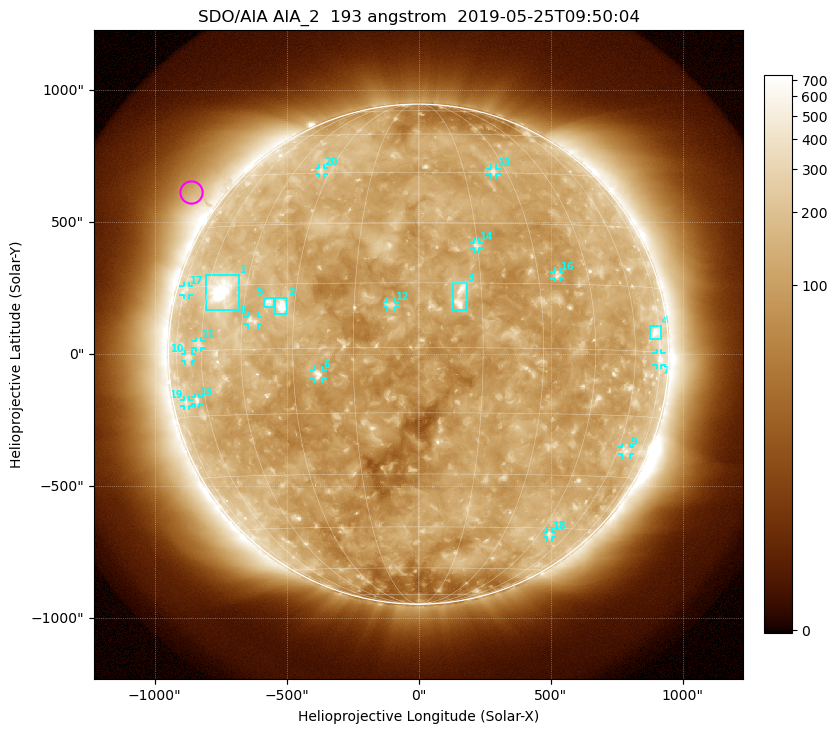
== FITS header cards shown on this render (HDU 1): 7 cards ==
TELESCOP= 'SDO/AIA'
INSTRUME= 'AIA_2'
WAVELNTH=                  193
WAVEUNIT= 'angstrom'
DATE-OBS= '2019-05-25T09:50:04.85'
CTYPE1  = 'HPLN-TAN'
CTYPE2  = 'HPLT-TAN'

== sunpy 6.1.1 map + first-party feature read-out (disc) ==
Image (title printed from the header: SDO/AIA AIA_2  193 angstrom  2019-05-25T09:50:04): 1024 x 1024 px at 2.4 arcsec/px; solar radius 947 arcsec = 395 px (full disc in frame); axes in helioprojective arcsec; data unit not stated in the header (colour bar unlabelled)
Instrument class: DISC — disc imager (sunpy class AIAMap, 193 A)
Bright regions (active regions / flare kernels): reference = the median radial profile (limb darkening/brightening removed); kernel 9 px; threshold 5 sigma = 181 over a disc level ~112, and >= 1.15x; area >= 12 px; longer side >= 9 px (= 22 arcsec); searched inside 0.97 R_sun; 20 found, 20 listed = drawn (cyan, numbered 1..; 15 of them under ~33 arcsec drawn as corner ticks so the feature stays visible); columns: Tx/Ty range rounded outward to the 5 arcsec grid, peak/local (2 s.f.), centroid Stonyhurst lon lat
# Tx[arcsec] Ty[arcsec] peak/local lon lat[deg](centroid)
1 -805..-680 165..300 24 -54 +14
2 -545..-495 150..215 9.2 -34 +10
3 130..185 165..270 6.4 +10 +12
4 875..920 55..105 4.9 +72 +4
5 -585..-545 180..215 4.7 -37 +11
6 -395..-365 -95..-60 5.7 -24 -6
7 900..920 -40..5 3.7 +74 -2
8 -650..-610 110..145 3.6 -42 +7
9 770..800 -380..-350 2.9 +64 -23
10 -885..-860 -30..0 2.8 -67 -1
11 -845..-820 25..50 2.7 -61 +2
12 -120..-90 175..200 4 -6 +10
13 270..295 680..705 3.2 +25 +45
14 205..230 400..425 3.9 +15 +24
15 -850..-830 -190..-160 2.8 -64 -11
16 515..535 285..310 3.2 +35 +17
17 -890..-870 225..260 2.3 -73 +14
18 485..505 -695..-670 2.8 +50 -47
19 -890..-870 -200..-175 2.4 -71 -12
20 -380..-360 685..705 2.6 -34 +46
Off-limb structures (1.02-1.3 R_sun): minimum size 162 px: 5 found; the strongest spans PA ~35..70 deg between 1.02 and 1.3 R_sun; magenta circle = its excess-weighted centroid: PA ~55 deg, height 1.12 R_sun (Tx ~-865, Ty ~615 arcsec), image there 2.1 x the reference